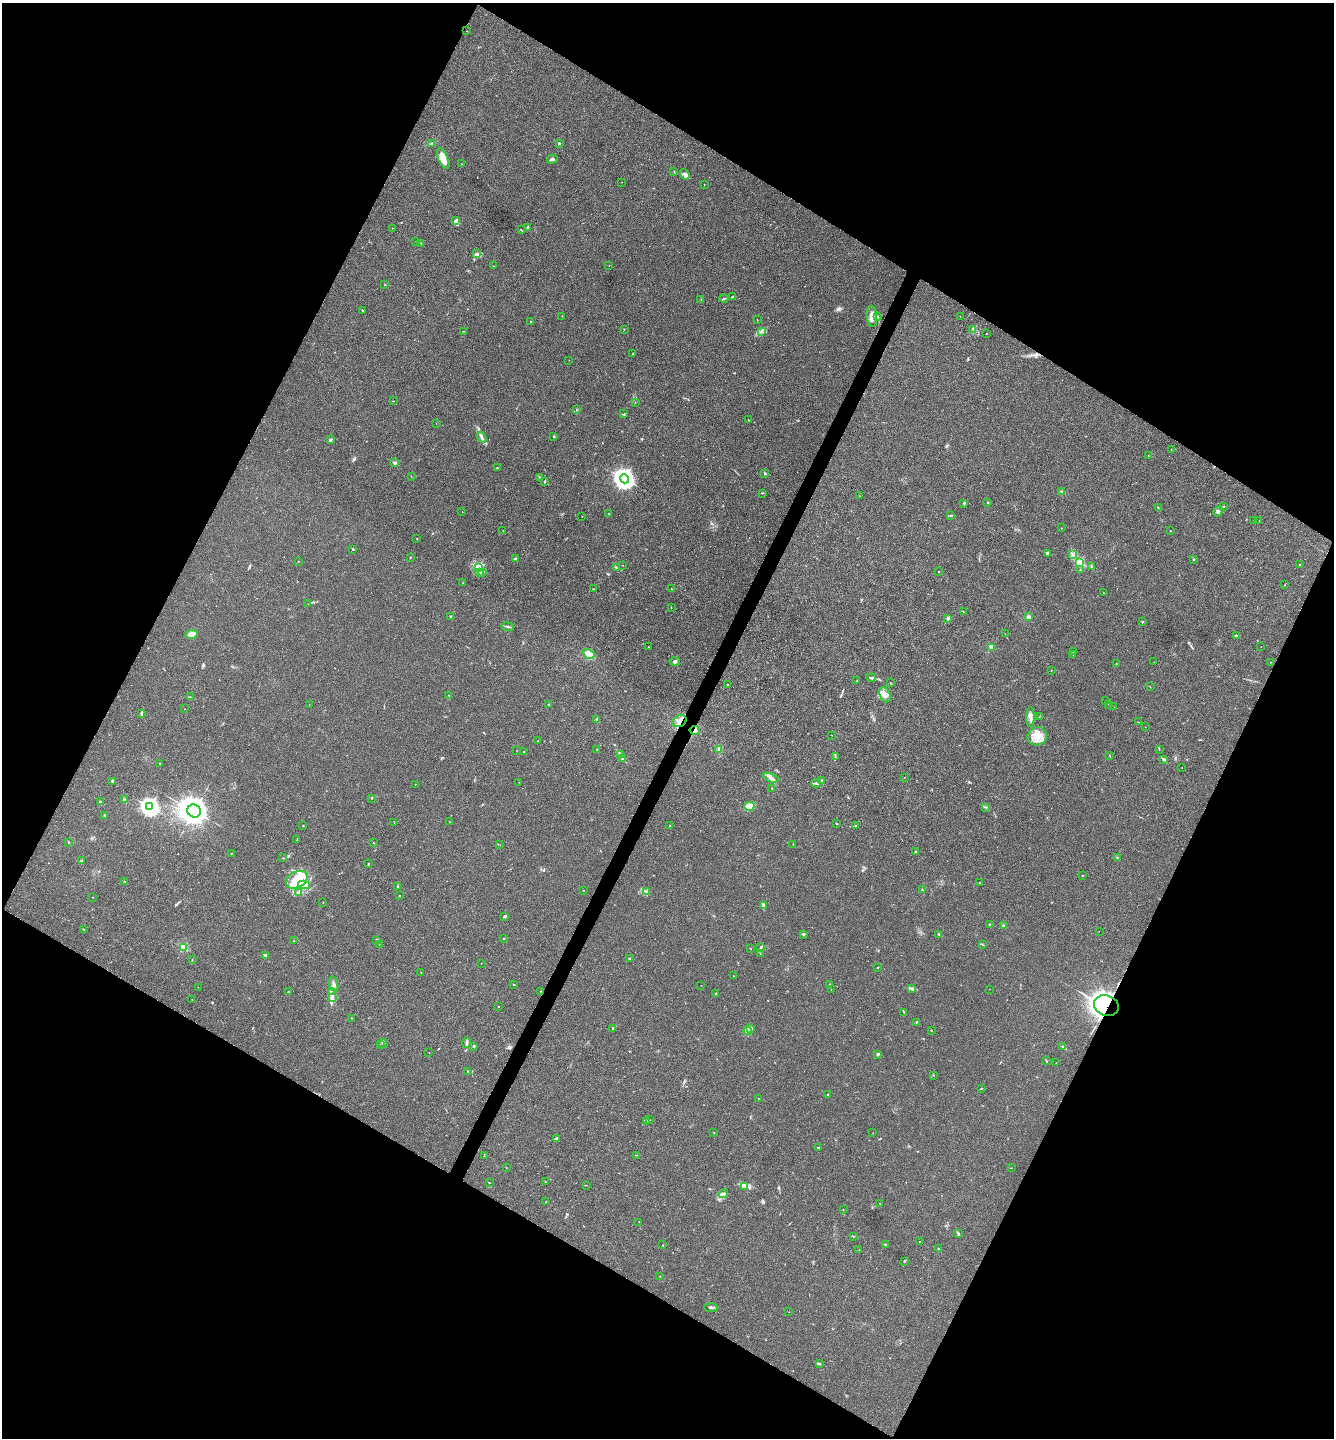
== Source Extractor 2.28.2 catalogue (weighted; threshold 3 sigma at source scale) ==
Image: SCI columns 148-5475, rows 6-5749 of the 5761 x 5752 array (HDU 1 of 3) = the unmasked area's bounding box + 8 px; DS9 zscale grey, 4 x 4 block average (1 PNG px = mean of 4 x 4 image px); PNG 1336 x 1440 px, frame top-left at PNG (2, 3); each listed source drawn as its Kron ellipse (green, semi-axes under 4 px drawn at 4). Shown black and unused: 47% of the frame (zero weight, under 3 of 4 exposures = <1% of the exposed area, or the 3 px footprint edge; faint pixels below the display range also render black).
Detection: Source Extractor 2.28.2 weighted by HDU 2 'WHT'. Background 0.0243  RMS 0.0045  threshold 0.0201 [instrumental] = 3 sigma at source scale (4.5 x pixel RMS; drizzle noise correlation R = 1.50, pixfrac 1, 0.05/0.05 arcsec/px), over >= 5 px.
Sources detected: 320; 5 inside a brighter object's white glare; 2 cosmic-ray / hot-pixel residue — neither listed nor drawn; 7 coinciding with a brighter row at this scale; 14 inside a brighter listed object's ellipse — not listed separately; the other 292 listed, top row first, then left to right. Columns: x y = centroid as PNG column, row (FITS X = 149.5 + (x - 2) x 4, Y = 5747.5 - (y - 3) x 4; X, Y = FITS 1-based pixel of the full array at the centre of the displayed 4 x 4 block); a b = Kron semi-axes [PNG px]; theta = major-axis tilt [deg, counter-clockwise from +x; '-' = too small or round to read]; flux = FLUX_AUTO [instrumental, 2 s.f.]
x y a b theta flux
467 31 2 2 - 0.67
559 143 2 2 - 12
431 144 2 2 - 1
443 158 11 5 -67 29
552 159 5 3 - 4.8
462 164 2 2 - 0.49
674 172 2 2 - 1.1
685 174 5 2 - 6.3
622 182 2 2 - 0.49
704 184 2 2 - 0.8
456 221 3 2 - 3.4
528 227 3 2 - 3
392 228 2 2 - 0.67
521 230 3 2 - 1.5
416 241 2 2 - 0.56
421 243 2 2 - 0.91
477 254 3 2 - 2.7
493 266 2 2 - 0.75
609 266 2 2 - 0.67
385 284 2 2 - 0.95
733 296 3 2 - 1.8
724 298 4 2 - 3
701 300 2 2 - 0.52
362 310 2 2 - 1.3
562 316 2 2 - 0.51
877 316 2 2 - 0.87
960 316 2 2 - 0.49
872 317 10 5 -85 21
757 320 2 2 - 0.78
531 322 2 2 - 4.5
624 329 2 2 - 1.1
973 329 2 2 - 0.83
463 331 3 2 - 1.2
761 332 3 2 - 3.9
986 333 2 2 - 0.77
632 354 2 2 - 0.74
569 360 2 2 - 0.6
393 401 2 2 - 0.89
635 402 2 2 - 0.72
576 409 2 2 - 0.82
623 414 2 2 - 1.2
748 420 2 2 - 1.7
436 423 2 2 - 0.45
554 436 2 2 - 2.9
482 437 6 2 -52 4.4
330 440 2 2 - 22
1171 450 2 2 - 0.97
1148 455 2 2 - 1.1
395 463 2 2 - 30
497 468 2 2 - 2.4
764 473 3 2 - 2.2
411 476 2 2 - 0.64
540 477 2 2 - 1.1
625 479 5 4 - 1400
545 481 2 2 - 1.4
1061 491 3 2 - 2.2
762 493 3 2 - 2.2
860 496 2 2 - 0.65
988 502 2 2 - 2.1
964 503 3 2 - 1.8
1224 507 2 2 - 1.5
1158 508 2 2 - 0.71
462 512 2 2 - 0.67
1218 512 5 3 - 5.1
608 514 2 2 - 2.6
950 515 4 2 - 2.4
582 517 2 2 - 0.6
1254 521 2 2 - 0.69
1259 521 2 2 - 0.44
1061 528 2 2 - 2
503 531 2 2 - 0.68
1170 531 2 2 - 0.9
417 539 2 2 - 0.65
353 549 2 2 - 2
1048 553 2 2 - 6.9
1073 555 3 3 - 4.3
410 557 2 2 - 1.7
515 558 2 2 - 1.6
1194 560 2 2 - 0.75
298 561 2 2 - 0.53
1080 562 2 2 - 210
1299 564 2 2 - 0.98
623 565 2 2 - 0.53
478 567 2 2 - 290
1091 567 2 2 - 1.2
616 568 2 2 - 11
1080 570 2 2 - 3
938 571 2 2 - 0.76
480 572 2 2 - 1.3
483 573 2 2 - 1.7
463 583 2 2 - 1.3
1285 584 2 2 - 0.54
593 589 2 2 - 2.8
671 589 2 2 - 1.6
1103 593 2 2 - 0.99
308 604 2 2 - 0.57
671 608 2 2 - 0.79
963 612 2 2 - 0.72
1028 616 3 2 - 3.2
450 617 3 2 - 2.5
948 618 3 3 - 4.6
1142 622 2 2 - 10
508 627 6 2 -11 3.9
192 634 6 4 11 19
1005 634 2 2 - 0.38
1236 635 2 2 - 4.6
1261 646 2 2 - 0.48
648 647 2 2 - 1.7
991 647 2 2 - 62
1073 652 2 2 - 0.67
589 654 6 4 -30 19
1073 654 2 2 - 1.1
675 662 5 3 - 5.6
1154 662 2 2 - 0.59
1270 662 2 2 - 0.86
1116 664 2 2 - 0.73
1051 670 2 2 - 0.53
871 678 4 2 - 4.8
857 681 2 2 - 0.69
890 683 2 2 - 0.77
727 685 2 2 - 1.4
1150 687 2 2 - 0.52
449 695 2 2 - 0.84
885 695 8 5 -63 13
190 697 2 2 - 1.7
1106 701 2 2 - 0.86
548 704 2 2 - 1.5
1108 704 2 2 - 0.4
309 705 2 2 - 0.7
1114 707 2 2 - 0.51
184 709 2 2 - 0.58
142 714 4 2 - 3.2
1030 717 10 3 -90 11
1039 717 2 2 - 0.85
596 719 3 2 - 2.3
680 721 7 5 29 17
1138 722 3 2 - 1.2
1145 727 2 2 - 0.51
695 730 5 4 - 8
831 735 2 2 - 0.51
1037 736 10 9 - 31
538 741 2 2 - 0.84
597 749 2 2 - 1.2
719 749 3 3 - 5.4
1159 749 2 2 - 0.9
517 750 2 2 - 0.56
524 751 2 2 - 1.5
620 755 4 2 - 2.4
1109 756 2 2 - 0.89
835 757 3 2 - 2.1
622 758 2 2 - 1.5
1164 759 3 2 - 4.9
159 763 2 2 - 5.6
1182 767 2 2 - 0.62
904 777 2 2 - 0.57
771 778 8 3 -23 8.1
821 780 3 2 - 5.1
113 781 3 3 - 4.4
519 782 2 2 - 1
816 783 5 2 - 7.3
415 785 2 2 - 0.65
772 788 2 2 - 1
371 798 2 2 - 1.5
124 800 4 2 - 2.3
100 802 2 2 - 18
749 806 5 4 - 16
150 807 3 3 - 980
985 807 2 2 - 0.88
194 811 7 6 - 3800
104 815 2 2 - 2.4
450 822 2 2 - 0.57
394 823 2 2 - 0.62
837 823 3 2 - 1.8
303 826 2 2 - 2.6
670 826 2 2 - 3.9
855 826 2 2 - 0.91
297 839 2 2 - 1.5
68 842 2 2 - 1.1
373 843 2 2 - 1
793 844 2 2 - 0.7
500 845 2 2 - 0.6
916 852 2 2 - 2.6
231 853 2 2 - 0.8
1117 857 2 2 - 0.66
283 858 2 2 - 0.8
82 860 2 2 - 0.96
368 864 2 2 - 2.2
1082 875 2 2 - 1.9
297 880 11 8 27 52
125 881 3 2 - 1.2
979 883 2 2 - 2.7
304 885 6 3 -10 7.3
398 887 4 2 - 3.2
922 889 2 2 - 1.7
583 890 2 2 - 1.1
646 891 2 2 - 1.6
298 893 3 2 - 2.2
399 895 2 2 - 1.1
92 897 2 2 - 0.83
323 903 2 2 - 0.88
763 905 4 3 - 5.7
505 916 3 2 - 3.7
989 924 2 2 - 6
1003 925 2 2 - 2
84 929 2 2 - 0.68
1099 931 2 2 - 0.42
803 934 3 2 - 3.6
938 934 2 2 - 0.92
504 938 2 2 - 1.9
377 940 2 2 - 0.88
294 941 2 2 - 3.1
379 944 2 2 - 0.5
982 944 2 2 - 1.4
183 947 2 2 - 160
761 947 4 2 - 3
751 949 2 2 - 0.59
760 954 2 2 - 0.94
266 955 3 2 - 2.3
630 958 2 2 - 2.6
192 960 2 2 - 0.53
481 963 2 2 - 0.71
878 967 2 2 - 1.1
421 972 2 2 - 0.98
734 976 2 2 - 0.69
334 984 8 2 -76 7.7
513 985 2 2 - 1.1
701 985 2 2 - 0.38
830 985 2 2 - 2.6
198 987 2 2 - 0.67
911 988 3 2 - 1.6
831 989 2 2 - 0.45
989 989 2 2 - 0.35
540 991 2 2 - 0.8
288 992 4 2 - 1.4
332 992 2 2 - 3
715 993 3 2 - 2
332 998 3 3 - 5.1
192 1000 2 2 - 0.54
1106 1005 13 10 -22 2400
498 1007 2 2 - 2.6
904 1012 2 2 - 0.98
351 1018 2 2 - 0.91
916 1022 2 2 - 1.2
613 1028 3 2 - 1.6
751 1029 3 2 - 1.8
931 1030 2 2 - 0.9
748 1031 4 3 - 8.2
383 1043 4 2 - 4.6
466 1043 5 2 - 6.3
380 1045 2 2 - 0.45
474 1046 2 2 - 3.4
1063 1047 4 2 - 3.5
429 1053 2 2 - 0.64
877 1054 3 2 - 3.9
1046 1061 3 2 - 1.8
1056 1063 2 2 - 0.69
467 1072 3 2 - 1.5
934 1076 2 2 - 0.76
981 1088 2 2 - 1.6
828 1094 2 2 - 3
759 1099 3 2 - 0.98
649 1120 2 2 - 1.6
646 1122 2 2 - 1.6
714 1133 2 2 - 0.98
873 1133 2 2 - 0.53
557 1138 2 2 - 1.5
818 1148 3 2 - 1.9
636 1155 3 2 - 0.97
484 1156 2 2 - 0.73
506 1167 2 2 - 0.84
1011 1168 2 2 - 0.81
545 1182 2 2 - 1.1
489 1183 2 2 - 0.85
586 1185 2 2 - 0.6
744 1186 3 2 - 3.1
724 1194 5 3 - 5.8
546 1202 2 2 - 0.97
880 1204 2 2 - 0.65
843 1209 2 2 - 0.53
639 1222 2 2 - 0.9
958 1234 4 2 - 3.4
853 1236 2 2 - 1.5
919 1241 2 2 - 0.96
662 1245 2 2 - 0.7
885 1245 3 2 - 2.7
938 1249 2 2 - 2
859 1250 2 2 - 0.64
904 1261 2 2 - 3.4
660 1276 2 2 - 0.99
711 1307 6 2 -4 5.2
789 1312 2 2 - 0.74
819 1364 4 2 - 3.2
Overlapping masked pixels (flux is a lower limit): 3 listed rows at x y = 680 721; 695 730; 1106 1005
Diffuse or blended objects may show on this block-average render without a row.